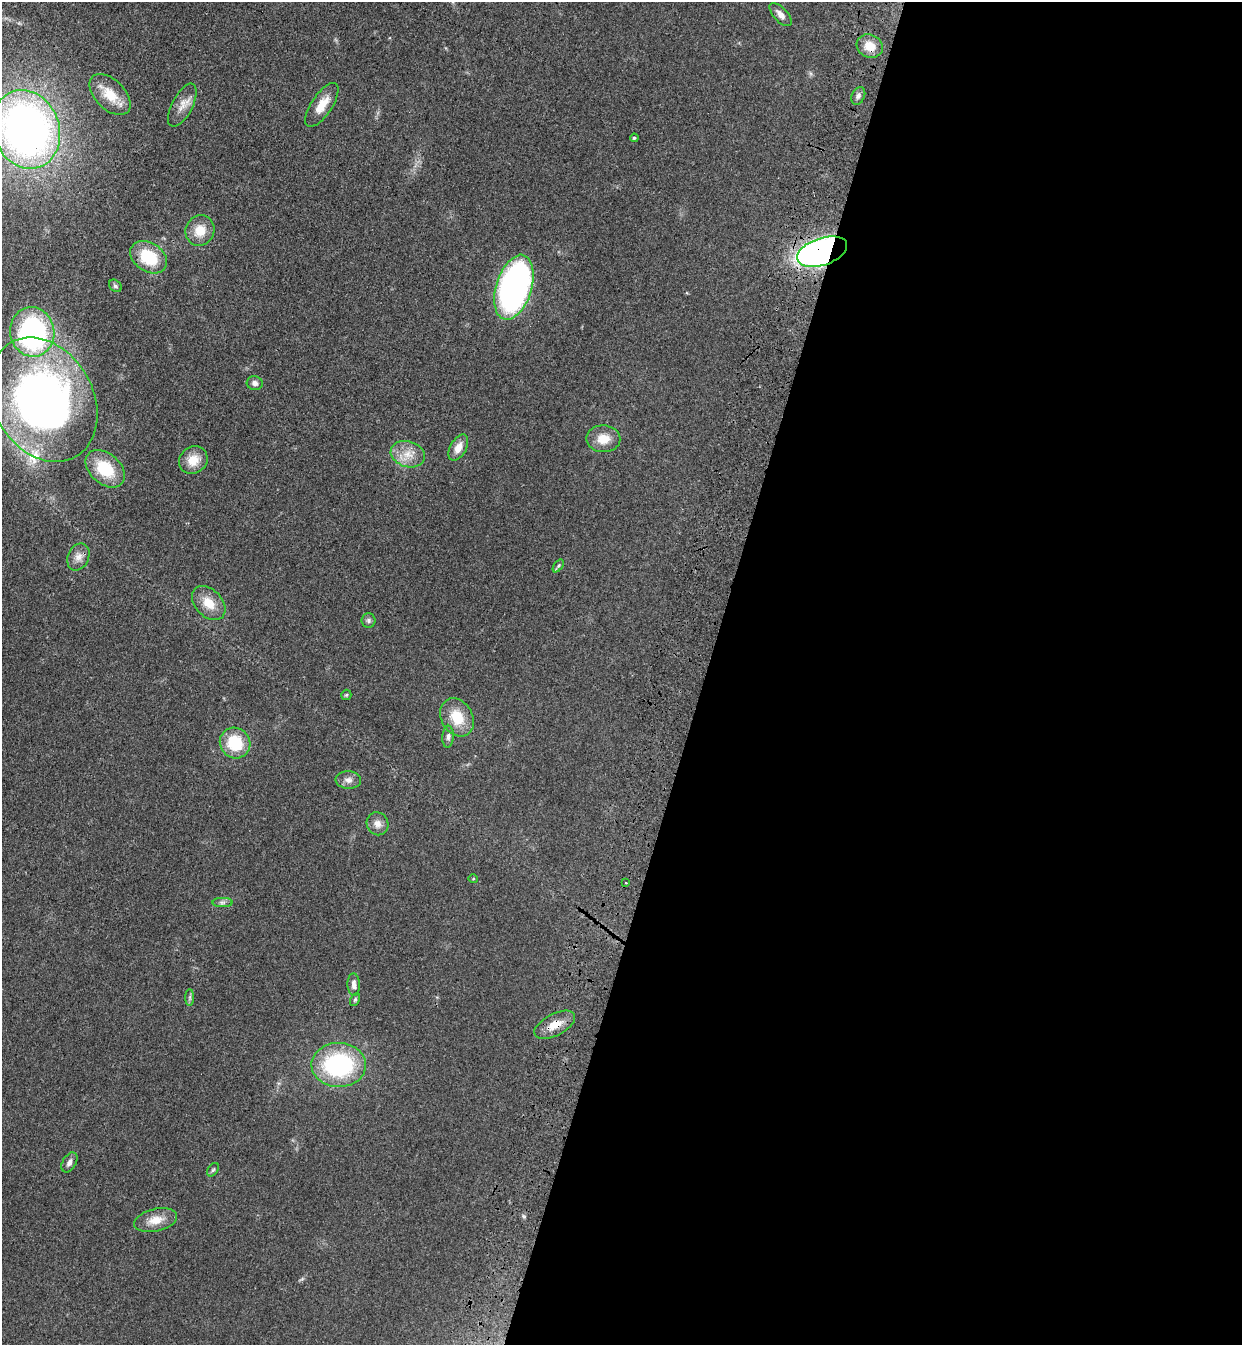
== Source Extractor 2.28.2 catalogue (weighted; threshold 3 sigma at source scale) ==
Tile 12 of 4 x 4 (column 4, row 3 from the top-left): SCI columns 3963-5202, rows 1387-2729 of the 5574 x 5458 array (HDU 1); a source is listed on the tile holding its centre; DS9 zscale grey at full resolution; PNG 1244 x 1347 px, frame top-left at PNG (2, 2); each listed source drawn as its Kron ellipse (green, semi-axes under 4 px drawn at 4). Shown black and unused: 43% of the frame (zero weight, under 3 of 4 exposures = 6% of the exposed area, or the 3 px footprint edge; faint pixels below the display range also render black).
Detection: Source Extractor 2.28.2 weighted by HDU 2 'WHT'; one run over the whole footprint, this tile lists its part. Background 0.0826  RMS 0.0066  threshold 0.0298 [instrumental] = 3 sigma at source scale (4.5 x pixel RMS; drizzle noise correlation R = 1.50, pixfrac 1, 0.05/0.05 arcsec/px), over >= 5 px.
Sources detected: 44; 1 inside a brighter object's white glare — neither listed nor drawn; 1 inside a brighter listed object's ellipse — not listed separately; the other 42 listed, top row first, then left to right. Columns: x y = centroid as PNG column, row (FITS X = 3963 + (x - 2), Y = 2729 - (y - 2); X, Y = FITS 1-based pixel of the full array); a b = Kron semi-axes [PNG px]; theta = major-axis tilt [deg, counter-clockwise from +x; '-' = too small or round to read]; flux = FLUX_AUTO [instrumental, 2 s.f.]
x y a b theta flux
781 15 14 6 -48 3.6
870 46 13 11 -27 9.7
110 95 25 14 -45 14
858 96 9 6 63 2.2
182 105 23 10 62 7.4
322 105 25 10 56 10
26 129 40 33 -70 360
634 138 4 4 - 1.1
200 230 15 14 - 11
822 252 26 13 19 290
149 257 20 14 -34 26
115 286 7 5 -44 1.3
514 287 33 17 73 200
32 332 25 22 -78 130
255 383 8 7 - 2.4
43 400 66 50 -60 350
603 439 17 13 -1 9.7
458 448 14 8 61 6.3
408 454 17 13 -17 9.7
193 460 15 13 36 11
105 469 22 15 -41 25
78 557 14 10 65 4.9
558 566 7 4 54 1.1
209 603 20 13 -46 12
368 620 7 7 - 1.6
346 695 5 5 - 0.83
457 717 20 15 -59 18
448 737 11 5 85 2.2
235 743 16 14 -46 25
348 780 13 8 -5 3.6
378 824 12 10 -61 4.6
473 878 5 3 - 0.66
626 883 3 2 - 0.76
222 902 10 4 0 1.8
354 985 11 6 -87 3.1
190 997 8 4 90 1.4
355 999 7 4 63 0.99
555 1025 22 11 28 9.6
339 1065 27 22 -2 82
69 1162 11 6 59 3.2
213 1170 7 5 53 1.2
156 1220 22 11 13 9.4
Overlapping masked pixels (flux is a lower limit): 3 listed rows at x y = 870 46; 822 252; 555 1025
Isophote crosses this tile's border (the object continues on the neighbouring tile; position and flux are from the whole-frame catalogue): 1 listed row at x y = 26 129